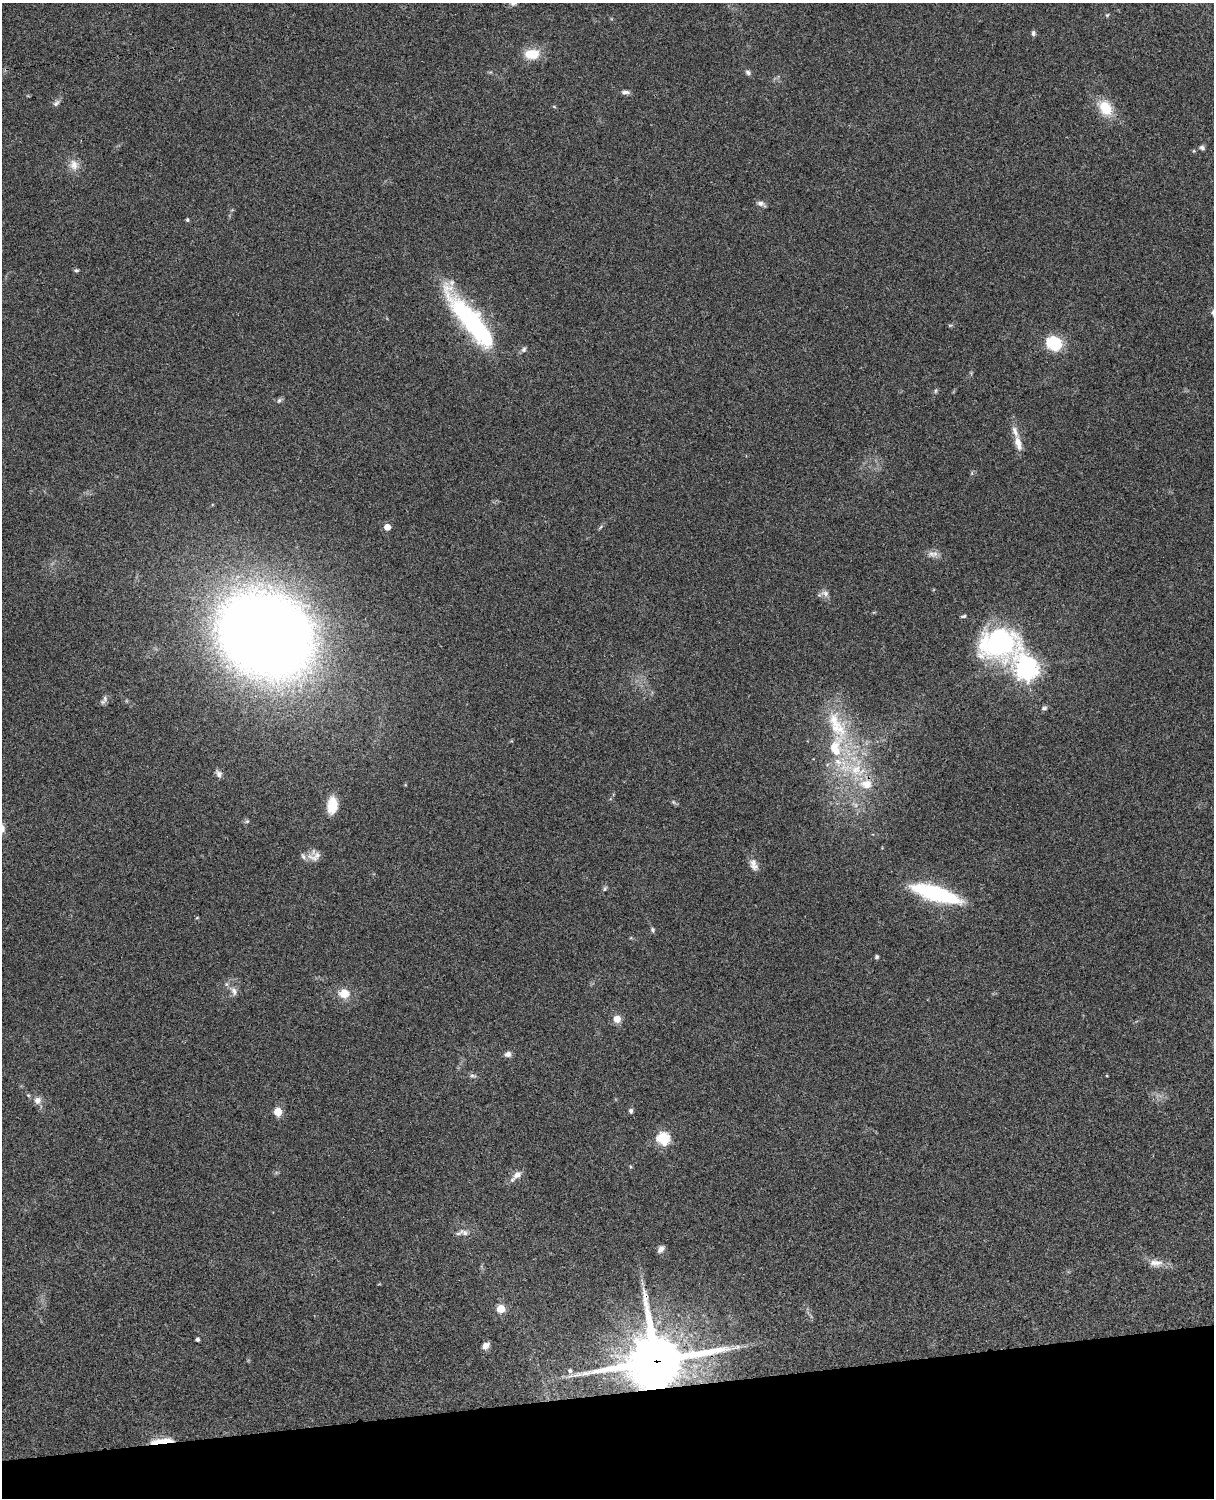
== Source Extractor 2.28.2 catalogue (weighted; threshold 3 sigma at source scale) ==
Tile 10 of 4 x 3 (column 2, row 3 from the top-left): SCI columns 1333-2544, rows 278-1773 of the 5088 x 4927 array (HDU 1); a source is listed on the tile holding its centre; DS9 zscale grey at full resolution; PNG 1216 x 1500 px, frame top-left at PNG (2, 3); no overlay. Shown black and unused: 7% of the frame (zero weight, under 3 of 4 exposures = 6% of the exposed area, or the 3 px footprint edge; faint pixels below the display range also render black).
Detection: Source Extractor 2.28.2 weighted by HDU 2 'WHT'; one run over the whole footprint, this tile lists its part. Background 0.0801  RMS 0.0058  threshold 0.0261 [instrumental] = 3 sigma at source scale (4.5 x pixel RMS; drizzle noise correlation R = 1.50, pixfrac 1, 0.05/0.05 arcsec/px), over >= 5 px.
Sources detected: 74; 2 inside a brighter object's white glare — not listed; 7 inside a brighter listed object's ellipse — not listed separately; the other 65 listed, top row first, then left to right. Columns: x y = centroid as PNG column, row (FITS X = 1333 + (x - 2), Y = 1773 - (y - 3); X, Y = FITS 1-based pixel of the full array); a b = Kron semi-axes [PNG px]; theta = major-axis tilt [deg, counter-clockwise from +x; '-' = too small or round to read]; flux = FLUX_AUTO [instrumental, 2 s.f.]
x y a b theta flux
1107 15 6 4 45 0.76
1033 33 7 5 -76 1.3
532 54 15 10 5 15
748 72 8 6 -35 1.5
625 92 11 5 -6 2.1
56 103 11 6 41 1.9
554 107 5 3 - 0.53
1105 108 21 15 -54 15
1202 148 6 5 - 1.6
74 165 15 12 -78 5.8
761 204 12 5 -24 2.3
187 220 4 4 - 0.95
76 270 6 5 - 0.94
474 324 104 20 -51 87
950 325 6 4 18 0.71
1054 344 9 8 - 43
524 349 9 6 58 1.5
936 391 6 4 88 0.84
279 400 8 5 49 1.3
1018 443 23 9 -76 6.3
972 473 6 4 73 0.74
387 527 5 5 - 6.6
600 527 8 4 42 0.97
931 554 13 9 -36 3.4
825 593 12 8 -6 2.9
964 616 7 4 18 1.1
265 635 55 45 -23 1400
999 642 42 35 3 95
1026 668 10 8 -66 460
105 698 10 6 -78 1.9
1044 708 8 6 19 1.4
836 725 78 24 -76 56
219 774 11 6 -61 2.2
866 784 19 14 -9 12
673 802 8 5 -33 1
332 805 18 11 84 12
247 821 6 5 - 0.96
315 856 18 11 14 5.1
754 865 18 9 -68 4.3
605 889 8 5 63 1.1
936 893 55 16 -17 54
197 918 5 3 - 0.44
653 930 7 5 -68 1.1
877 957 5 5 - 1
234 991 15 8 -61 3.9
344 994 12 11 - 8.7
617 1019 7 7 - 6.5
508 1054 8 7 - 2.5
473 1076 10 4 -11 1.4
1107 1076 4 2 - 0.43
28 1095 6 4 -43 0.79
37 1100 9 9 - 3.7
631 1111 7 5 -80 1.3
278 1112 5 5 - 18
663 1138 6 6 - 62
517 1175 14 9 40 4.1
464 1232 17 8 -14 3.8
661 1249 9 6 52 2.5
1156 1263 20 10 -5 5.6
501 1309 5 5 - 19
197 1339 4 4 - 1.6
485 1346 8 6 44 3.4
656 1361 22 18 10 3400
570 1371 6 6 - 1.6
157 1442 32 7 17 11
Overlapping masked pixels (flux is a lower limit): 3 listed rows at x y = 866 784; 656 1361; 157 1442